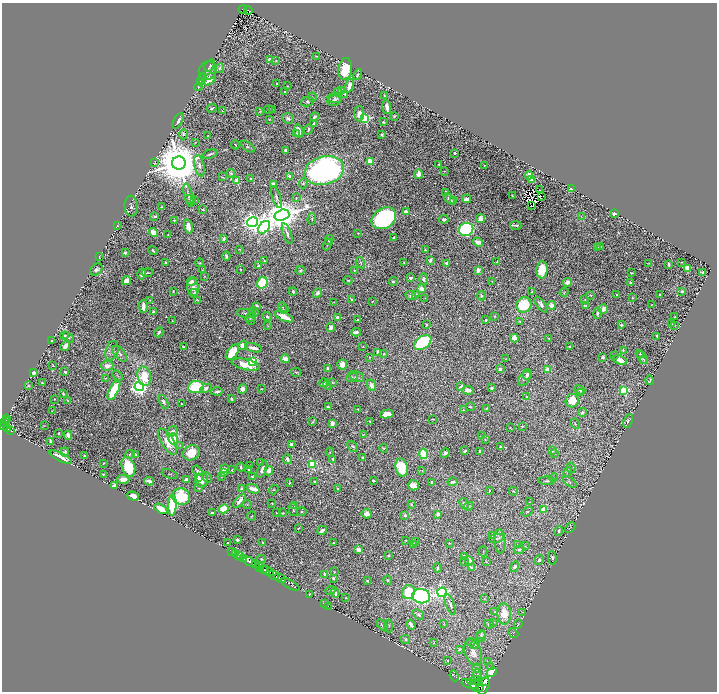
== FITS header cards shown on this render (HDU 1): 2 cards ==
NAXIS1  =                 1430
NAXIS2  =                 1379

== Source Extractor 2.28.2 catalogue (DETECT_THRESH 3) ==
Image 1430 x 1379 px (HDU 1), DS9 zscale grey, zoomed out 1/2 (1 PNG px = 2 x 2 image px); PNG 719 x 694 px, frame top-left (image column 2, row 1378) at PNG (2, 3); each listed source drawn as its Kron ellipse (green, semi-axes under 4 px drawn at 4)
Background 1.38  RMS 0.012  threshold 0.0352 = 3 sigma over >= 5 px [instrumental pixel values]
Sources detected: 744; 59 cannot appear on this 1/2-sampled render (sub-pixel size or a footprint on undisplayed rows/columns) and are neither listed nor drawn; of the other 685, the 500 brightest by FLUX_AUTO listed and drawn (185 fainter detections omitted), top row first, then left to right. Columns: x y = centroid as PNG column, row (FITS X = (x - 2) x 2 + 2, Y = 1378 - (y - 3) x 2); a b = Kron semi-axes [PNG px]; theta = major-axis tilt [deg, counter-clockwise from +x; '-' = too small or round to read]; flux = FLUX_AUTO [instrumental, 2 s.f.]
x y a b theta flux
243 9 4 2 - 110
248 10 4 2 - 130
316 56 3 2 - 1.5
269 60 4 3 - 12
276 60 4 3 - 1.8
210 65 6 4 55 4.7
220 68 5 4 - 3.4
345 69 11 7 80 68
208 71 9 8 - 13
358 75 5 3 - 3.3
203 77 3 2 - 1.3
209 79 7 5 34 34
201 80 6 3 66 3.6
276 84 2 2 - 2.5
287 86 2 2 - 1.4
349 86 7 3 70 23
198 87 4 2 - 1.9
342 91 3 3 - 7.4
285 92 3 2 - 3.5
338 92 4 3 - 8.5
345 94 4 3 - 3.2
384 96 3 2 - 2.2
312 97 4 3 - 2
335 98 7 5 -8 6.4
307 101 6 4 15 5.5
334 101 7 5 13 8.5
387 107 7 3 -84 22
212 108 5 3 - 3.8
268 110 4 2 - 1.4
272 110 3 2 - 2.1
222 111 4 3 - 1.8
260 111 4 2 - 1.7
359 114 8 5 89 34
394 116 3 2 - 2.6
314 117 4 2 - 8.1
288 118 6 5 - 6.3
269 119 3 3 - 1.5
365 119 3 3 - 230
178 121 8 3 63 13
383 122 3 2 - 3.3
314 124 3 2 - 4.3
308 129 5 2 - 4.4
299 131 7 3 -72 18
183 134 5 3 - 3
296 134 3 2 - 3.4
382 134 3 3 - 3.7
208 136 2 2 - 1.6
195 142 2 2 - 1.6
235 145 4 2 - 2.2
248 147 8 3 -36 3.7
285 150 3 2 - 7.2
455 153 2 2 - 7.9
210 154 7 2 17 5
370 161 3 3 - 96
154 163 4 3 - 1.8
179 163 7 6 - 18000
439 164 2 2 - 3.8
484 165 2 2 - 1.4
199 166 11 5 -77 12
324 171 20 14 15 910
445 171 4 2 - 1.3
231 173 4 3 - 3.2
418 174 5 3 - 14
529 175 4 4 - 14
289 176 2 2 - 15
222 177 3 1 - 1.4
251 178 3 2 - 3
532 179 3 2 - 65
237 181 2 2 - 58
303 183 5 4 - 3.5
274 184 3 3 - 14
571 189 2 2 - 45
540 190 2 1 - 2.8
446 193 4 3 - 11
188 195 12 3 -77 6
512 196 3 2 - 1.8
542 196 2 1 - 2.7
276 197 11 3 -71 7.2
296 198 3 2 - 1.4
450 199 7 3 -46 9.6
467 199 4 3 - 8
191 200 6 3 -31 6.1
195 200 3 2 - 2.3
454 201 3 2 - 1.5
131 206 10 6 -86 8
531 206 3 1 - 4.7
161 207 3 2 - 2.1
202 209 3 2 - 3.1
407 212 4 3 - 14
614 214 3 2 - 15
282 215 7 5 17 6000
155 216 3 2 - 3.9
581 217 4 2 - 1.5
384 218 13 10 33 510
480 218 4 3 - 22
312 219 6 3 88 4
444 219 5 3 - 7.7
174 221 4 2 - 2.6
252 222 5 5 - 1500
516 225 6 2 -1 4.7
117 226 3 2 - 1.5
188 227 7 3 -77 17
264 227 7 5 50 400
466 229 7 6 - 500
153 232 5 4 - 22
358 233 2 2 - 2.1
168 234 2 2 - 2
287 234 11 3 -70 6.4
224 238 4 3 - 4.6
394 238 4 3 - 4.5
329 240 5 3 - 5
478 242 5 4 - 17
327 245 6 2 71 2.4
600 247 2 2 - 2.9
597 248 3 3 - 5.7
239 249 3 2 - 1.5
153 250 5 2 - 2.7
426 250 2 2 - 2.2
125 252 2 2 - 12
226 256 4 2 - 4.9
99 257 3 1 - 1.3
430 260 4 2 - 7.1
264 261 4 2 - 2.3
497 261 3 2 - 1.6
681 262 2 2 - 1.4
166 263 3 2 - 2.6
200 263 4 3 - 2
360 263 6 3 -60 4.3
404 263 3 2 - 2.4
446 263 3 3 - 7.5
649 263 2 2 - 1.3
669 264 3 2 - 3.8
258 266 4 3 - 4.7
688 268 4 3 - 42
96 269 7 5 43 7.4
202 270 4 3 - 1.8
241 270 2 2 - 2
300 270 5 3 - 3.6
478 270 4 2 - 15
542 270 8 5 85 63
354 271 2 2 - 1.7
147 273 5 2 - 2.2
631 273 2 2 - 1.8
703 273 3 3 - 9.9
142 274 5 3 - 14
204 276 2 2 - 1.7
410 278 3 2 - 5.8
424 279 6 4 90 6.1
348 280 4 3 - 2.2
126 281 5 3 - 23
192 281 5 3 - 12
393 281 4 3 - 4.3
492 281 3 2 - 1.8
567 282 4 4 - 11
262 283 6 5 - 180
630 283 4 3 - 4
193 288 10 5 -84 12
422 289 3 3 - 20
173 291 3 2 - 2.5
682 291 2 2 - 7.4
195 292 4 3 - 2.4
293 292 4 3 - 3.6
532 292 3 2 - 2.9
564 292 4 2 - 1.2
317 293 5 4 - 10
416 294 4 3 - 2.5
617 294 2 2 - 1.7
659 294 2 2 - 2.7
411 295 6 3 -23 4.1
590 295 3 3 - 2.6
481 296 4 3 - 3.3
425 298 3 2 - 1.4
633 298 3 3 - 1.7
351 299 4 3 - 3.2
150 300 3 2 - 1.5
198 300 3 2 - 1.6
585 300 3 3 - 1.9
334 302 2 2 - 1.6
372 302 3 2 - 1.5
524 305 8 7 - 110
541 305 9 4 -55 11
551 305 4 4 - 13
586 305 4 2 - 3.8
651 305 2 2 - 1.4
143 306 6 3 -89 17
256 306 3 3 - 18
283 307 5 3 - 2.5
603 309 5 4 - 16
285 310 3 3 - 1.8
153 312 3 3 - 4.1
254 312 5 5 - 5
246 313 10 3 -6 5.5
598 313 5 3 - 6.1
495 316 3 3 - 2.5
267 317 5 3 - 3.2
284 317 10 3 -24 37
337 317 4 3 - 7.6
675 317 3 2 - 4.5
250 318 5 4 - 4.3
358 320 4 2 - 4.9
486 320 2 2 - 2.8
172 321 3 2 - 1.7
251 321 4 2 - 1.5
520 321 3 3 - 1.9
672 324 3 2 - 1.4
427 325 2 2 - 1.8
621 325 3 2 - 4
675 325 2 2 - 1.3
268 326 3 2 - 1.6
331 327 4 4 - 14
159 332 5 2 - 5.5
356 332 5 2 - 10
64 336 3 2 - 4.6
657 336 3 2 - 4.7
68 337 6 3 -41 3.7
514 338 4 3 - 31
549 338 3 2 - 1.6
51 340 2 1 - 1.4
423 342 9 6 35 300
243 345 5 4 - 26
65 346 6 3 54 10
569 346 3 2 - 2.6
183 347 3 2 - 1.8
363 347 3 2 - 1.4
253 348 8 3 -13 19
623 350 4 3 - 2.9
112 351 10 6 74 9.9
232 352 9 5 53 71
378 352 4 3 - 10
120 354 9 5 -49 7.5
384 354 3 2 - 2.6
640 354 2 2 - 1.9
615 355 3 3 - 1.4
370 357 4 3 - 2.2
603 357 3 3 - 5.1
642 358 7 3 -59 4.2
285 359 4 3 - 21
506 359 3 2 - 1.5
620 360 7 4 -21 20
644 361 3 3 - 1.9
253 362 4 4 - 190
342 364 5 5 - 25
53 365 2 2 - 1.5
246 365 14 5 -13 55
107 366 6 5 - 16
327 368 3 2 - 3.2
500 369 4 3 - 5.4
547 370 3 2 - 46
65 372 4 3 - 4.1
296 372 5 3 - 2.6
33 373 4 3 - 6.6
527 374 5 4 - 9.1
117 376 5 3 - 2.4
144 376 10 6 -76 61
356 376 8 5 -24 8
352 377 6 3 14 3.7
105 378 4 2 - 1.7
524 378 8 5 53 8.2
650 380 5 2 - 1.9
332 382 3 2 - 2.7
42 383 2 2 - 2.4
323 383 4 2 - 8.9
327 385 5 2 - 1.5
372 385 6 4 -64 13
28 386 2 2 - 2.8
139 386 4 4 - 1000
461 386 4 2 - 7.2
196 387 8 6 7 130
206 388 6 4 30 7.2
492 388 4 3 - 3.8
242 389 5 4 - 12
261 389 3 2 - 1.5
114 390 11 4 63 120
468 390 6 4 -16 16
580 390 5 3 - 3
624 390 4 3 - 150
217 391 5 3 - 5.7
580 392 4 3 - 1.9
63 394 4 3 - 2.7
527 397 3 3 - 3.1
54 399 2 2 - 1.3
231 399 3 2 - 3.1
67 400 4 2 - 1.7
572 401 7 6 - 42
164 402 7 3 -63 6
181 403 2 2 - 1.6
329 407 4 2 - 5.7
470 407 4 3 - 2.8
486 408 4 2 - 3.1
358 409 2 2 - 1.7
463 410 3 3 - 1.4
52 411 4 2 - 1.5
582 412 4 3 - 3.8
387 414 7 4 11 22
7 419 3 3 - 410
433 419 3 2 - 1.7
6 421 3 2 - 330
628 421 7 4 64 10
4 422 3 2 - 490
313 422 4 2 - 2.2
370 422 3 2 - 2.9
332 423 4 3 - 15
575 424 5 3 - 2.3
44 425 3 1 - 1.4
4 426 5 2 - 750
522 426 3 2 - 1.9
510 428 3 2 - 1.8
8 429 2 2 - 200
11 430 4 2 - 330
172 432 6 4 35 6.4
59 433 2 2 - 2.8
68 435 5 3 - 12
363 435 3 3 - 1.7
481 436 4 2 - 1.6
173 439 5 4 - 130
485 440 3 2 - 1.7
50 441 3 2 - 3.8
167 442 15 6 -59 35
291 444 3 3 - 7.6
180 445 4 3 - 2.4
353 446 6 4 -49 4.5
500 446 3 3 - 3.1
384 448 4 3 - 2
465 451 4 2 - 4.7
553 451 4 2 - 1.7
65 452 4 3 - 6.7
330 452 4 3 - 2.1
480 452 4 3 - 8
191 453 8 7 - 37
445 453 5 3 - 7.6
130 454 4 3 - 3.4
136 454 2 2 - 3.8
423 454 5 3 - 71
554 454 4 3 - 1.9
85 456 3 3 - 4.7
61 457 12 3 -26 32
363 457 3 2 - 2.5
287 459 5 3 - 7.1
333 459 3 2 - 2.4
103 463 3 2 - 2.2
261 463 3 2 - 1.3
313 464 4 3 - 94
250 465 2 2 - 2.1
128 467 10 6 -71 85
241 467 4 2 - 3.7
402 468 9 6 -77 84
571 468 5 2 - 1.8
224 469 4 3 - 11
249 469 3 2 - 3.2
262 469 9 3 68 12
232 470 2 2 - 1.6
422 470 3 2 - 1.4
197 471 6 4 -43 3.7
269 471 5 4 - 13
224 472 3 2 - 28
568 472 5 3 - 2.8
103 474 2 2 - 2.3
170 474 8 2 -22 2.4
252 476 3 3 - 3.2
221 477 3 3 - 1.5
554 477 4 2 - 2.2
198 478 4 4 - 8.7
207 478 5 2 - 2.1
123 479 6 3 -2 33
187 479 4 3 - 13
202 480 7 6 - 29
149 481 5 3 - 11
314 481 2 2 - 1.8
373 481 2 2 - 4.2
547 481 8 3 -3 3.6
432 482 3 3 - 6.6
452 482 5 3 - 7.8
570 482 7 4 -33 4.9
289 483 3 2 - 1.8
413 485 5 5 - 21
114 486 3 3 - 17
199 488 3 2 - 1.7
241 488 4 3 - 5.3
337 488 3 3 - 3.2
253 489 6 3 -19 29
273 490 5 3 - 2.1
489 491 3 2 - 1.9
513 491 4 3 - 2.3
133 496 6 4 -16 19
181 497 9 8 - 120
239 501 8 3 49 12
529 502 2 2 - 1.3
272 503 2 2 - 1.8
464 503 6 3 -60 4.7
411 504 4 4 - 2.6
172 505 11 4 88 170
247 505 5 3 - 1.6
295 506 4 3 - 2.1
469 506 5 4 - 3.1
161 509 7 4 -30 40
224 509 5 3 - 72
293 510 6 3 -77 3.4
543 510 4 3 - 56
277 512 3 2 - 2.1
302 512 5 4 - 3.3
527 512 6 3 34 3.4
212 513 3 2 - 8
283 513 3 2 - 2.4
367 514 5 4 - 12
438 514 3 2 - 15
405 515 3 3 - 5.6
251 516 4 2 - 1.7
298 528 3 2 - 2.4
570 528 6 2 43 1.5
322 530 5 2 - 12
559 531 5 3 - 4.4
493 536 3 3 - 19
496 538 8 4 11 5.1
237 540 2 2 - 4.5
406 540 2 2 - 1.4
415 541 3 3 - 2.8
500 541 12 5 -86 8.8
262 542 3 2 - 1.5
228 543 2 2 - 4.3
333 543 2 2 - 1.8
449 543 3 2 - 2
517 544 4 3 - 3.2
413 545 3 2 - 6.9
525 546 4 2 - 1.7
358 549 3 3 - 17
519 550 5 4 - 4.3
483 551 5 2 - 1.5
231 552 3 2 - 190
235 554 3 2 - 370
388 555 2 2 - 3.7
238 556 2 1 - 300
464 556 4 3 - 5.4
241 557 3 2 - 790
552 558 7 3 -86 4.7
244 559 3 1 - 42
261 559 4 3 - 3.8
539 560 5 3 - 4.1
464 561 4 3 - 1.7
469 561 4 3 - 36
486 561 4 3 - 1.6
250 562 7 2 -32 2700
256 564 4 2 - 890
260 567 4 2 - 280
515 567 5 3 - 5.9
437 568 4 3 - 3.4
472 568 3 3 - 3.9
263 569 4 3 - 720
267 571 7 3 -26 770
334 572 2 2 - 1.3
325 574 3 3 - 8.8
274 575 5 2 - 1700
280 578 6 2 -27 2300
333 578 3 3 - 6.3
388 580 5 3 - 2.5
367 581 3 3 - 2.4
290 584 11 2 -29 180
331 590 5 3 - 5.5
409 592 7 6 - 89
442 592 5 4 - 710
335 593 4 3 - 9.7
310 594 4 3 - 2.4
421 596 9 7 -8 560
346 598 3 2 - 1.5
484 598 3 3 - 1.6
324 603 3 2 - 2.6
450 604 11 3 -70 6.9
328 606 2 1 - 180
495 612 4 3 - 3.9
523 613 4 2 - 1.3
418 614 6 3 -41 5.2
504 614 10 7 -87 41
494 622 3 3 - 1.6
444 624 3 2 - 1.4
489 624 4 3 - 4.4
518 624 5 2 - 1.4
382 625 7 3 -50 5.2
411 625 5 2 - 15
389 626 6 3 -90 2.9
513 633 5 2 - 1.6
481 634 4 3 - 3.2
481 637 5 4 - 5.3
405 640 5 4 - 4.3
471 642 4 3 - 2.5
434 643 3 2 - 1.4
475 644 5 4 - 8.5
460 649 3 2 - 7.1
473 652 13 8 -70 28
448 660 4 3 - 2.7
487 661 3 2 - 1.5
491 667 3 2 - 1.5
477 668 4 3 - 3.4
492 672 5 4 - 85
477 674 6 3 87 3.8
454 676 5 2 - 2.3
474 681 7 4 12 4.8
486 681 3 2 - 590
478 683 4 2 - 650
470 684 8 2 -23 2600
477 686 7 5 -28 3700
484 686 9 5 72 6000
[185 fainter detections neither listed nor drawn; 59 sub-pixel or undisplayed-footprint detections neither listed nor drawn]